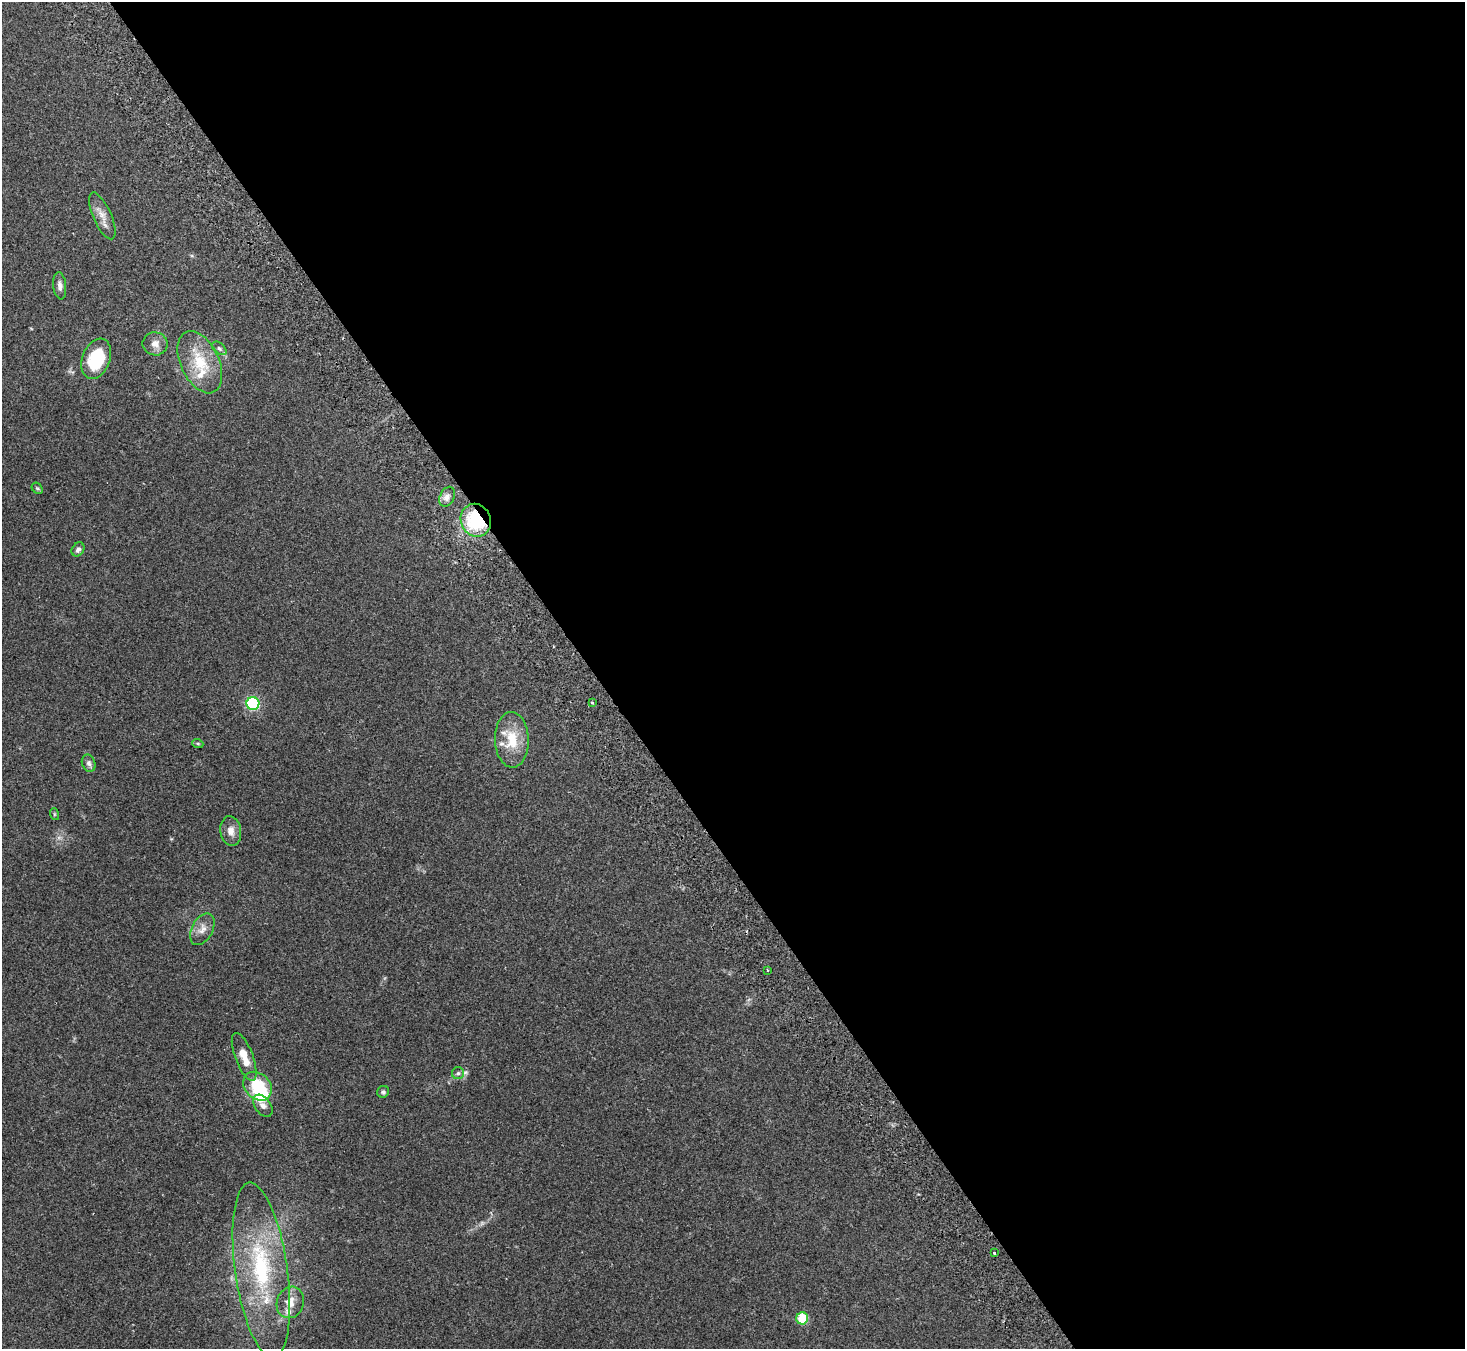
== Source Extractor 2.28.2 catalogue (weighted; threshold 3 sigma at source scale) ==
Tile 8 of 4 x 4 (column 4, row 2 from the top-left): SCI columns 4442-5904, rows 2892-4238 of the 5957 x 5919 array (HDU 1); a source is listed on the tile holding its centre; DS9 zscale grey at full resolution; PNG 1467 x 1351 px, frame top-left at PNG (2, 2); each listed source drawn as its Kron ellipse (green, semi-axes under 4 px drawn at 4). Shown black and unused: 60% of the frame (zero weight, under 2 of 3 exposures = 3% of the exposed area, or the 3 px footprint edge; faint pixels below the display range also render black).
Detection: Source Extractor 2.28.2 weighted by HDU 2 'WHT'; one run over the whole footprint, this tile lists its part. Background 0.303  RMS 0.0093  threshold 0.0418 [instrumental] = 3 sigma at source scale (4.5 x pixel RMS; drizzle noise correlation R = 1.50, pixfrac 1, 0.05/0.05 arcsec/px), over >= 5 px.
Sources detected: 32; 2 inside a brighter object's white glare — neither listed nor drawn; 2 inside a brighter listed object's ellipse — not listed separately; the other 28 listed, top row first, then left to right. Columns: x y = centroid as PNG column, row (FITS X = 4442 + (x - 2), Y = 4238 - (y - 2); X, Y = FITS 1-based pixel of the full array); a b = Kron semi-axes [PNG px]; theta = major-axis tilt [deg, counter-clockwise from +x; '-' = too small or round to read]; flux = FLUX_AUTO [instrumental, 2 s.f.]
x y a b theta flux
102 216 25 9 -66 8.9
60 286 14 6 -84 3.7
155 344 12 11 - 6.4
219 348 8 5 -41 2
96 359 21 13 69 35
200 362 33 19 -65 31
37 488 6 4 -43 1.4
447 497 10 7 64 4.2
476 520 17 15 -64 54
78 549 7 6 - 2.8
253 703 6 6 - 120
592 703 3 2 - 1.1
512 740 28 17 -88 26
198 744 5 3 - 0.94
89 763 9 6 -69 3
54 814 6 3 -72 0.92
231 831 15 10 -82 7
202 929 17 10 62 7.2
767 970 3 2 - 0.87
244 1057 25 9 -69 13
458 1073 6 6 - 2.1
257 1086 16 12 -45 37
383 1092 6 5 - 1.9
263 1106 12 7 -54 4.3
994 1253 3 2 - 1.5
261 1270 88 26 -82 100
290 1302 16 13 71 11
802 1318 6 6 - 40
Overlapping masked pixels (flux is a lower limit): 1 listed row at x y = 476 520